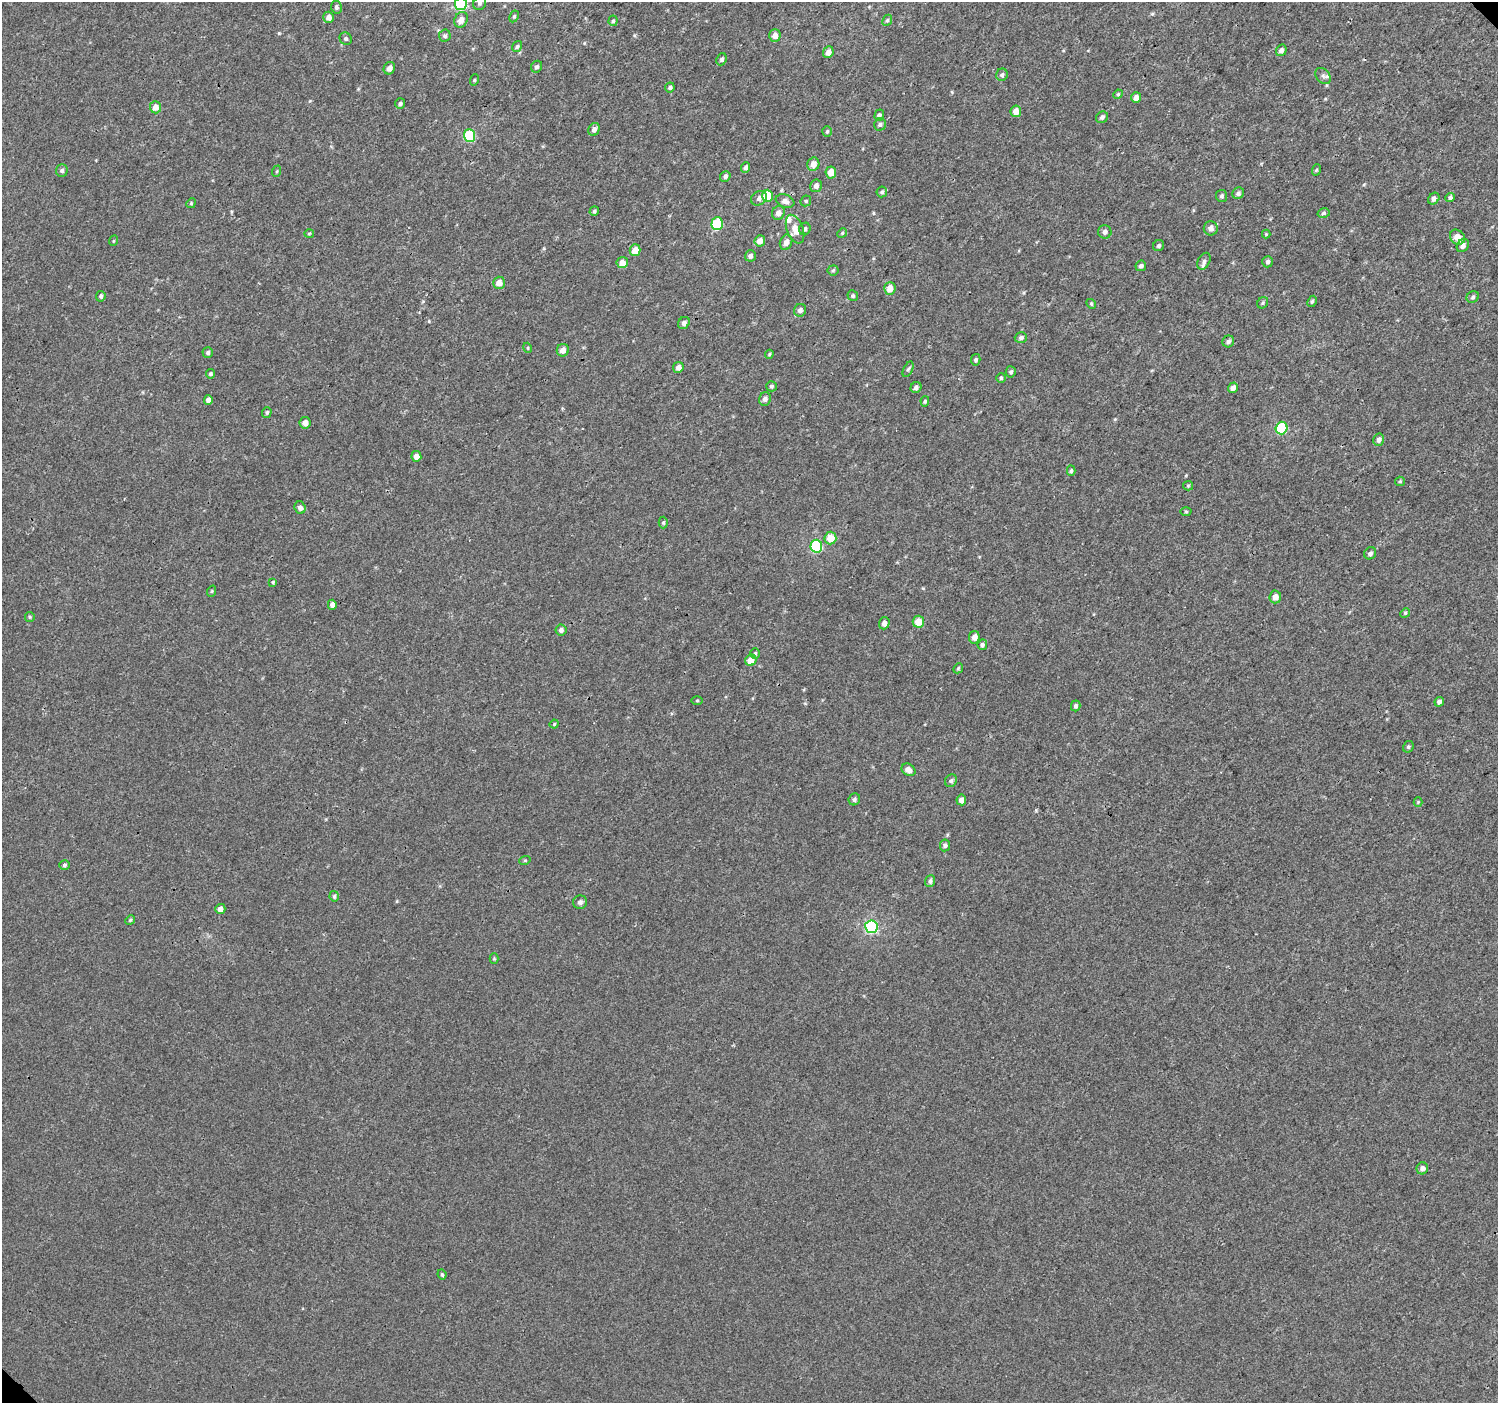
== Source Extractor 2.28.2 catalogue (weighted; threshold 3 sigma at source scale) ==
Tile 10 of 4 x 4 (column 2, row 3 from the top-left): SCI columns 1535-3030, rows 1592-2992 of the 6066 x 6047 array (HDU 1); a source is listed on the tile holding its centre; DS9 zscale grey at full resolution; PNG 1500 x 1405 px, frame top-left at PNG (2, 2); each listed source drawn as its Kron ellipse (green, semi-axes under 4 px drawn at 4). Shown black and unused: <1% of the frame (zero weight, under 3 of 4 exposures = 4% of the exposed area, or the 3 px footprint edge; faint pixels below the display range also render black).
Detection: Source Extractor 2.28.2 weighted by HDU 2 'WHT'; one run over the whole footprint, this tile lists its part. Background 2.01e-04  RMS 0.0026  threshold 0.0118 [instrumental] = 3 sigma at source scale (4.5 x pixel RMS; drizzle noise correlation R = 1.50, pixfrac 1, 0.0396/0.0396 arcsec/px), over >= 5 px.
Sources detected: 155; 1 cosmic-ray / hot-pixel residue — neither listed nor drawn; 2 inside a brighter listed object's ellipse — not listed separately; the other 152 listed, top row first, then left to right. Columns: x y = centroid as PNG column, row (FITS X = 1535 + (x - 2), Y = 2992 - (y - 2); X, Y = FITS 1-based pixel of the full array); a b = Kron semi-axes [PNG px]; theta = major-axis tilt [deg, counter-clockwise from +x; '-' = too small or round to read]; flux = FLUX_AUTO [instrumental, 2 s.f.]
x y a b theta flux
480 3 7 6 - 0.61
461 4 6 6 - 23
336 7 6 5 - 0.6
514 16 6 4 62 0.38
329 17 5 5 - 1.4
461 20 8 6 63 1.8
887 20 6 4 65 0.42
613 21 5 4 - 0.41
445 36 6 6 - 0.61
775 36 6 6 - 1.7
346 39 6 6 - 0.52
517 46 6 4 55 0.53
1281 50 6 5 - 0.95
828 52 6 5 - 1.6
721 59 6 5 - 0.55
537 67 6 5 - 0.63
389 68 6 5 - 1.4
1002 75 6 5 - 0.59
1323 76 9 6 -47 0.8
474 80 6 3 71 0.25
670 87 5 5 - 0.51
1118 94 5 4 - 0.28
1136 98 5 5 - 1.9
400 104 5 5 - 0.52
156 107 6 5 - 1.7
1016 111 6 5 - 2.3
879 115 6 4 74 0.54
1102 117 6 5 - 0.66
880 124 6 6 - 0.59
594 129 7 5 64 0.94
827 131 5 4 - 0.36
470 136 6 5 - 15
813 164 7 6 - 2
745 168 5 4 - 0.79
1316 170 6 3 71 0.31
62 171 6 6 - 0.62
277 171 6 3 71 0.29
831 172 6 5 - 2.8
725 176 6 5 - 0.71
816 186 6 6 - 1.1
882 192 5 5 - 0.47
1238 193 6 5 - 0.68
767 196 6 5 - 8.4
1222 196 6 5 - 0.53
759 198 8 6 35 0.98
1450 198 5 4 - 0.61
1434 199 6 5 - 0.94
785 201 9 6 -20 1.3
806 201 6 5 - 0.39
191 203 5 4 - 0.33
594 211 5 4 - 0.43
778 213 7 6 - 1.3
1324 213 6 4 14 0.51
717 224 6 5 - 14
1211 228 7 7 - 1.1
795 229 15 8 -69 2.3
805 229 6 5 - 0.55
1105 232 7 6 - 1
842 233 5 4 - 0.33
309 234 5 3 - 0.25
1266 234 4 4 - 0.25
1457 237 8 6 -46 2.4
113 241 5 3 - 0.24
760 241 5 5 - 1.7
786 242 8 6 70 1.4
1463 245 7 5 56 1.1
1159 246 6 5 - 0.52
635 250 6 5 - 3.2
750 256 5 5 - 0.8
1204 261 9 6 61 0.68
1268 262 6 5 - 0.67
622 263 5 5 - 2.2
1141 266 5 5 - 0.65
833 270 5 5 - 0.33
499 283 6 6 - 2.1
890 288 6 5 - 2.7
101 296 5 4 - 0.47
853 296 5 5 - 0.45
1473 297 6 5 - 0.54
1312 301 6 4 62 0.4
1263 303 6 5 - 0.39
1091 304 5 4 - 0.33
800 310 6 6 - 0.9
684 323 6 5 - 0.86
1021 338 6 5 - 0.61
1228 341 6 5 - 0.63
528 348 5 3 - 0.24
563 350 6 6 - 1.7
208 352 5 5 - 0.48
769 354 4 4 - 0.29
976 360 6 4 77 0.54
678 367 5 5 - 1.3
908 369 8 4 64 0.46
1011 372 5 5 - 0.52
211 374 4 4 - 0.42
1001 378 4 4 - 0.38
771 386 5 5 - 0.48
916 387 6 5 - 0.77
1233 388 5 4 - 1.1
765 399 7 6 - 0.99
208 400 5 4 - 1.1
925 401 5 4 - 0.34
267 412 5 4 - 0.47
305 423 6 5 - 1.6
1282 428 6 6 - 15
1379 440 6 5 - 0.84
416 456 5 5 - 1.7
1071 471 5 4 - 0.44
1400 481 5 4 - 0.28
1188 486 5 4 - 0.33
300 508 6 5 - 1.1
1186 511 5 3 - 0.25
663 523 6 4 89 0.38
830 538 6 6 - 4
816 546 6 6 - 21
1370 553 6 5 - 0.73
273 582 4 3 - 0.26
212 591 6 3 71 0.23
1275 597 6 6 - 1.7
332 605 5 4 - 1.2
1405 613 5 4 - 0.34
30 617 5 4 - 0.34
918 622 6 6 - 3.7
884 623 6 5 - 1.3
561 630 6 5 - 0.86
974 637 6 5 - 1.5
982 645 5 4 - 0.62
755 653 5 4 - 0.37
751 660 6 5 - 3
958 668 5 4 - 0.34
697 700 5 3 - 0.26
1439 702 5 4 - 0.66
1076 706 5 4 - 0.62
554 724 4 4 - 0.26
1408 747 6 5 - 0.46
908 770 7 5 -35 1.4
951 781 6 5 - 0.55
854 799 6 5 - 0.58
961 800 5 5 - 1.5
1418 802 4 4 - 0.26
945 845 6 5 - 0.51
525 860 6 3 18 0.27
64 865 5 5 - 0.47
930 881 6 5 - 0.7
334 896 5 4 - 0.48
580 902 7 6 - 0.72
220 909 5 5 - 1.3
130 920 5 4 - 0.33
871 927 6 6 - 35
494 959 5 4 - 0.3
1422 1168 6 5 - 1
442 1274 5 3 - 0.36
Isophote crosses this tile's border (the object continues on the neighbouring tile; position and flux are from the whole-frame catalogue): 1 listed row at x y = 461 4